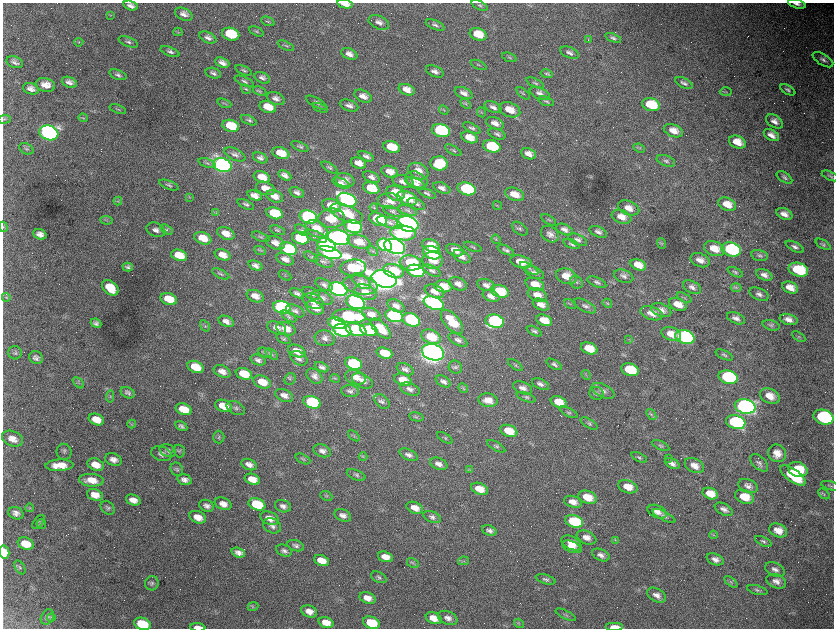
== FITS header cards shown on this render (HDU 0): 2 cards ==
NAXIS1  =                 1663 / length of data axis 1
NAXIS2  =                 1252 / length of data axis 2

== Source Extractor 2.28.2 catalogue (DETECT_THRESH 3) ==
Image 1663 x 1252 px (HDU 0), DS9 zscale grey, zoomed out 1/2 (1 PNG px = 2 x 2 image px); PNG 836 x 630 px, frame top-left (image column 2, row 1251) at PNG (3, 3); each listed source drawn as its Kron ellipse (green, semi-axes under 4 px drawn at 4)
Background 3520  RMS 64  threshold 193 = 3 sigma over >= 5 px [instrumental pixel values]
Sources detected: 525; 75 cannot appear on this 1/2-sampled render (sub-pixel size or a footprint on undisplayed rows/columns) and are neither listed nor drawn; the other 450 listed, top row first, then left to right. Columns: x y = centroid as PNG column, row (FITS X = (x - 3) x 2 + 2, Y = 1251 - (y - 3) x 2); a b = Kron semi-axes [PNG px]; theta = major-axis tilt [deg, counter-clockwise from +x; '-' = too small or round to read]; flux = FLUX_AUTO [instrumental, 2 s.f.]
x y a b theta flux
345 4 7 3 -12 1.1e+05
797 4 9 3 -15 5.5e+04
480 5 8 3 -24 2.5e+04
131 6 7 4 -16 6.3e+04
184 14 9 6 -24 7.3e+04
110 15 3 2 - 7.5e+03
268 21 7 3 -22 1.7e+04
379 22 11 6 -23 7.4e+04
435 25 10 4 -22 3.8e+04
256 31 8 4 -26 2.3e+04
178 32 4 3 - 1.4e+04
231 34 9 6 -15 6.6e+05
478 34 8 6 -19 3.0e+05
208 38 9 5 -25 5.7e+04
613 38 8 4 -21 3.8e+04
588 40 2 2 - 4.9e+03
79 42 4 3 - 1.3e+04
128 42 10 4 -20 3.6e+04
286 46 9 3 -25 1.9e+04
170 52 10 4 -22 4.2e+04
570 53 10 5 -23 5.4e+04
349 54 8 5 -26 8.6e+04
509 57 8 4 -19 2.2e+04
823 60 11 5 -31 5.2e+04
15 62 8 5 -20 5.3e+04
222 63 7 5 -22 7.6e+04
479 65 8 3 -24 1.8e+04
244 70 8 3 -24 2.6e+04
435 71 9 5 -24 6.6e+04
213 73 8 5 -17 4.6e+04
546 74 6 4 -13 2.3e+04
118 75 9 5 -19 4.1e+04
262 78 8 5 -23 5.1e+04
244 81 10 4 -23 3.4e+04
69 82 8 5 -20 6.6e+04
535 83 9 3 -26 2.5e+04
684 83 9 4 -27 4.8e+04
45 85 10 6 -13 1.4e+05
31 89 8 5 -19 7.4e+04
246 89 5 4 - 1.9e+04
407 90 8 5 -22 1.3e+05
788 90 8 4 -30 3.6e+04
260 91 7 3 -24 2.1e+04
726 92 6 2 -2 1.0e+04
464 93 9 5 -23 7.7e+04
523 93 8 3 -42 1.8e+04
540 93 10 5 -24 6.5e+04
363 96 9 5 -25 1.0e+05
276 99 9 6 -22 6.7e+04
546 101 8 3 -19 2.1e+04
224 103 7 4 -21 2.0e+04
316 103 11 4 -29 4.3e+04
466 104 6 4 -44 1.9e+04
651 105 9 6 -16 5.2e+05
349 106 9 5 -19 6.2e+04
268 107 8 5 -19 2.4e+05
493 107 9 5 -24 6.2e+04
320 108 8 3 -21 2.2e+04
118 109 8 3 -19 1.9e+04
444 110 5 3 - 1.5e+04
510 110 11 7 -20 2.0e+05
482 112 5 2 - 1.0e+04
83 118 5 3 - 1.3e+04
4 119 6 3 2 1.7e+04
249 120 8 4 -24 3.1e+04
774 121 9 6 -33 7.8e+04
495 123 9 6 -23 9.5e+04
231 126 8 6 -17 4.5e+05
472 128 10 4 -27 3.3e+04
441 131 9 6 -15 2.1e+06
673 131 10 6 -21 1.4e+05
49 133 9 7 -18 5.8e+06
497 134 9 5 -21 4.0e+04
771 135 8 5 -29 9.8e+04
469 137 8 5 -21 1.9e+05
737 142 9 6 -23 2.1e+05
300 146 9 4 -22 2.8e+04
492 146 9 6 -15 6.6e+05
391 147 8 5 -17 3.7e+05
639 148 6 3 -24 1.8e+04
26 149 7 5 -29 3.2e+04
453 150 9 3 -30 2.3e+04
281 153 9 5 -19 2.4e+05
235 154 11 5 -24 5.6e+04
529 154 8 5 -23 9.8e+04
366 156 8 4 -25 4.8e+04
260 158 7 5 -25 4.5e+04
666 161 9 5 -20 3.8e+04
207 163 9 4 -19 3.6e+04
358 163 8 5 -22 1.1e+05
439 163 8 7 - 4.9e+05
222 165 9 6 -17 7.5e+06
329 168 9 3 -32 2.3e+04
418 171 10 7 -27 1.6e+05
390 172 9 5 -22 1.3e+05
285 175 7 4 -28 6.4e+04
830 176 9 3 -24 2.3e+04
262 177 8 5 -20 2.0e+05
371 177 9 5 -23 6.0e+04
784 177 9 5 -33 3.5e+04
345 180 10 7 -15 9.5e+04
416 180 11 7 -25 1.2e+05
403 181 11 6 -16 9.0e+04
341 183 9 4 -25 5.4e+04
415 183 11 5 -24 7.9e+04
169 185 10 4 -21 3.5e+04
265 188 10 6 -20 1.4e+05
371 188 8 5 -19 3.9e+05
442 188 9 5 -21 7.5e+04
467 189 9 6 -15 1.6e+06
297 193 8 4 -24 5.3e+04
395 193 9 7 -21 3.0e+05
427 193 9 4 -23 3.4e+04
514 194 10 6 -20 1.8e+05
255 196 7 5 -22 9.9e+04
275 196 9 6 -22 9.9e+04
190 197 4 2 - 9.0e+03
407 198 10 6 -21 4.8e+05
347 200 10 6 -23 5.8e+06
118 201 4 3 - 1.4e+04
390 201 12 8 -7 1.2e+05
246 204 9 4 -25 3.6e+04
416 204 9 5 -24 4.8e+04
727 204 9 6 -22 2.0e+05
332 205 9 6 -19 2.4e+05
497 205 5 3 - 1.2e+04
374 208 4 3 - 1.4e+04
629 208 11 7 -20 1.4e+05
407 210 10 4 -19 4.0e+04
392 211 10 4 -22 3.2e+04
216 213 3 3 - 1.3e+04
275 213 8 5 -18 6.5e+05
347 213 17 8 -22 2.8e+05
784 214 8 5 -23 9.7e+04
308 217 9 6 -18 4.1e+06
621 217 10 6 -21 1.5e+05
331 218 13 9 5 2.5e+05
378 219 9 6 -24 8.2e+05
106 220 6 3 -5 1.8e+04
549 220 8 2 -31 1.7e+04
390 223 13 5 -18 6.8e+04
408 224 11 7 -17 1.5e+07
3 227 5 3 - 1.5e+04
353 227 9 6 -17 3.2e+06
166 229 7 4 -31 2.6e+04
316 229 11 8 -29 2.6e+05
520 229 9 5 -36 3.5e+04
156 230 10 7 -22 6.7e+04
278 230 8 4 -17 2.5e+04
302 230 7 4 -38 3.2e+04
564 230 9 5 -24 6.6e+04
598 232 9 5 -24 5.4e+04
226 233 9 5 -22 1.4e+05
403 233 13 7 -7 7.6e+05
40 234 7 5 -21 7.9e+04
550 234 10 7 -35 7.4e+04
315 236 12 5 -23 4.8e+04
261 237 9 4 -21 2.9e+04
339 237 11 7 -15 8.4e+06
203 238 9 6 -20 2.1e+05
300 238 8 6 -17 8.6e+05
496 239 5 3 - 1.5e+04
578 240 10 5 -25 5.2e+04
359 242 11 6 -17 1.5e+05
275 243 10 6 -21 9.1e+04
662 243 5 3 - 1.4e+04
572 244 9 4 -23 3.5e+04
823 244 8 4 -32 2.5e+04
326 245 10 6 -20 7.9e+06
385 245 8 5 -31 3.0e+06
395 246 11 7 -20 1.2e+07
431 246 9 6 -22 2.3e+05
473 247 9 3 -22 1.8e+04
795 247 10 4 -27 4.8e+04
288 249 9 6 -18 1.2e+06
714 249 11 7 -20 2.2e+05
731 249 10 7 -15 2.0e+06
455 250 9 5 -22 1.3e+05
506 250 9 4 -24 3.7e+04
260 251 6 2 -26 1.5e+04
373 251 6 3 -41 1.4e+04
329 252 12 5 -16 5.6e+06
432 253 9 6 -21 1.3e+06
179 255 8 5 -18 2.7e+05
223 255 8 5 -21 1.3e+05
760 255 8 5 -13 3.3e+04
311 257 8 3 -27 1.6e+04
462 257 9 5 -29 7.7e+04
285 259 9 5 -23 8.2e+04
433 260 10 8 -1 2.5e+05
700 260 10 6 -24 1.1e+05
324 261 10 5 -21 4.2e+04
521 262 11 6 -15 2.2e+05
410 263 11 7 -8 5.8e+05
256 265 7 4 -21 6.0e+04
638 265 8 5 -21 1.8e+05
128 267 5 4 - 3.7e+04
353 268 13 8 5 9.5e+05
529 268 10 4 -31 3.5e+04
798 270 10 6 -17 7.7e+05
394 271 10 6 -17 4.2e+05
416 271 9 6 -17 1.8e+06
432 271 9 4 -27 4.0e+04
534 272 10 5 -26 5.4e+04
735 272 8 4 -24 2.5e+04
221 274 9 4 -26 2.8e+04
285 275 7 3 -32 1.3e+04
764 275 8 5 -22 7.1e+04
566 276 10 7 -17 2.3e+05
624 276 10 6 -19 5.4e+04
384 279 13 8 -17 1.8e+07
361 281 11 6 -34 6.1e+04
576 282 7 6 - 3.4e+04
597 282 10 4 -23 3.9e+04
458 284 9 6 -22 8.5e+04
535 284 10 6 -21 1.9e+05
324 285 9 5 -27 4.6e+04
360 285 17 9 -8 1.2e+05
486 285 9 5 -18 6.6e+04
443 286 9 6 -6 2.2e+05
692 287 9 6 -28 5.8e+04
736 287 5 4 - 2.6e+04
790 287 8 5 -22 1.6e+05
110 288 9 6 -40 3.1e+05
338 289 9 6 -17 8.7e+06
434 291 10 6 -21 1.1e+05
500 291 9 6 -16 4.7e+05
365 292 11 7 -22 1.5e+05
297 293 7 4 -25 4.0e+04
311 293 9 5 -27 5.4e+04
759 294 10 6 -24 5.9e+04
537 295 10 6 -22 1.5e+05
255 296 9 5 -22 1.2e+05
491 296 8 5 -22 1.0e+05
6 297 4 3 - 1.7e+04
322 298 11 6 -20 7.0e+04
684 298 8 3 -28 1.9e+04
169 299 8 6 -19 2.7e+05
313 301 11 7 -23 1.2e+05
356 302 9 6 -19 3.8e+06
434 303 10 6 -21 5.1e+06
607 303 5 4 - 1.8e+04
541 304 8 5 -23 1.1e+05
570 304 6 2 -25 1.2e+04
678 304 9 6 -23 1.7e+05
396 306 9 5 -28 7.9e+04
585 306 12 5 -27 5.7e+04
282 307 9 6 -18 3.9e+06
315 308 9 6 -23 1.6e+05
661 310 10 6 -22 9.9e+04
295 311 10 5 -24 4.5e+04
651 313 11 6 -18 1.1e+05
371 314 10 6 -22 1.1e+05
289 316 8 4 -33 3.0e+04
349 316 17 7 -4 1.6e+06
394 316 9 6 -17 3.1e+06
736 318 9 5 -23 6.9e+04
788 319 9 5 -16 1.0e+05
411 320 9 6 -22 1.6e+06
544 320 8 5 -20 2.4e+05
226 321 8 5 -25 7.3e+04
495 321 9 6 -12 2.5e+06
452 322 15 7 -48 4.2e+05
96 323 5 4 - 4.2e+04
337 323 9 5 -17 3.6e+06
771 325 8 5 -16 3.3e+04
205 326 6 3 -57 1.6e+04
277 328 10 6 -22 7.4e+04
286 329 10 6 -18 1.5e+05
381 329 13 6 -45 2.3e+05
342 330 9 6 -14 3.1e+06
356 330 11 6 -14 1.7e+06
369 330 9 6 -17 9.9e+05
534 331 8 4 -26 3.5e+04
671 334 10 6 -21 1.9e+05
431 337 10 6 -22 3.5e+05
685 337 10 6 -16 3.6e+06
799 337 7 3 -31 1.9e+04
325 338 10 8 -11 7.6e+04
283 339 7 4 -24 2.5e+04
629 339 4 2 - 9.7e+03
458 340 10 5 -31 5.1e+04
589 348 8 5 -19 2.8e+05
297 351 9 6 -23 1.7e+05
433 352 11 8 -17 1.7e+07
15 353 7 6 - 3.2e+04
265 353 7 4 -23 3.0e+04
384 353 8 5 -19 2.7e+05
272 354 7 4 -38 2.7e+04
724 355 9 4 -25 3.1e+04
36 358 7 6 - 4.8e+04
299 358 9 6 -31 6.2e+04
258 360 8 5 -17 5.2e+04
353 364 9 6 -19 1.3e+06
554 364 8 4 -31 3.5e+04
515 365 8 3 -34 2.3e+04
195 367 8 6 -21 2.9e+05
322 367 7 4 -24 5.1e+04
455 367 7 6 - 3.4e+04
405 369 9 5 -23 5.3e+04
630 370 9 6 -19 6.2e+05
222 371 9 5 -25 9.0e+04
244 374 8 5 -19 3.9e+05
586 375 5 3 - 1.5e+04
314 376 9 6 -41 6.3e+04
355 377 10 7 -20 1.2e+05
728 377 10 6 -16 1.6e+06
335 378 5 3 - 1.5e+04
290 379 6 5 - 2.1e+04
403 380 9 5 -21 1.8e+05
362 381 11 6 -27 7.9e+04
443 381 8 5 -29 5.3e+04
262 382 9 6 -20 2.1e+05
78 383 6 2 -44 1.8e+04
540 384 9 5 -25 5.3e+04
463 388 5 4 - 2.0e+04
523 388 10 6 -22 6.5e+04
410 389 10 6 -21 6.4e+04
350 391 9 6 -5 4.4e+04
603 391 12 6 -26 7.0e+04
128 393 7 5 -26 4.3e+04
597 393 7 6 - 4.2e+04
284 395 9 6 -23 8.1e+04
110 396 6 3 84 2.1e+04
770 396 10 7 -26 1.7e+05
526 397 10 4 -21 3.1e+04
488 400 10 6 -11 1.4e+05
312 402 9 6 -19 1.5e+06
382 402 9 6 -41 4.5e+04
559 402 8 5 -21 2.3e+05
223 406 9 6 -20 2.2e+05
745 406 10 7 -14 8.2e+06
236 408 10 6 -26 4.6e+04
184 409 8 5 -20 2.9e+05
569 412 10 4 -27 2.6e+04
651 415 6 4 -52 2.8e+04
416 417 7 3 -13 2.0e+04
823 417 10 7 -15 2.2e+06
96 419 8 5 -21 2.0e+05
736 422 10 6 -17 2.0e+06
132 424 4 3 - 1.5e+04
589 424 9 4 -31 2.8e+04
181 426 6 4 -29 3.9e+04
509 431 9 5 -20 3.0e+05
354 436 7 4 -42 1.9e+04
219 437 6 5 - 3.0e+04
445 438 9 3 -31 2.1e+04
12 439 11 7 -22 1.2e+05
660 445 9 3 -24 2.5e+04
496 446 10 4 -29 3.0e+04
168 451 8 6 -25 4.2e+04
179 451 6 5 - 2.5e+04
322 451 9 6 -20 6.8e+04
64 452 8 7 - 3.6e+04
777 453 9 8 - 1.7e+05
161 454 10 7 -17 6.1e+04
408 455 10 5 -27 5.9e+04
363 457 4 2 - 1.2e+04
639 457 8 4 -25 2.6e+04
669 458 2 1 - 4.1e+03
113 459 8 6 -21 7.7e+04
303 459 8 4 -25 2.6e+04
759 463 11 6 -43 4.9e+04
439 464 9 5 -22 7.7e+04
672 464 8 4 -26 5.9e+04
59 465 14 5 2 2.1e+05
96 465 8 6 -21 1.6e+05
249 465 8 5 -23 7.5e+04
694 466 10 6 -28 1.3e+05
177 469 7 6 - 3.1e+04
469 469 3 3 - 1.2e+04
798 470 10 7 -19 4.8e+05
356 475 10 5 -22 3.3e+04
793 475 15 6 -35 7.7e+05
252 479 8 5 -21 1.7e+05
91 480 12 6 -4 1.6e+05
184 480 7 5 -17 6.2e+04
748 486 10 6 -22 7.1e+04
830 486 9 2 -17 1.5e+04
628 487 10 6 -19 2.0e+05
479 489 9 5 -21 2.2e+05
710 494 8 5 -22 1.9e+05
824 494 6 4 -41 2.4e+04
95 495 8 5 -19 1.5e+05
326 496 6 4 -22 2.0e+04
587 497 9 6 -19 2.3e+05
744 497 10 6 -22 2.6e+05
133 500 7 5 -22 1.0e+05
573 502 9 5 -19 1.1e+05
223 504 9 6 -21 1.0e+05
257 504 8 6 -21 6.4e+05
207 506 8 5 -22 5.6e+04
283 506 8 6 -19 6.0e+04
30 508 4 3 - 1.2e+04
108 508 8 6 -48 3.4e+04
415 508 9 5 -22 1.2e+05
724 509 10 5 -27 6.4e+04
657 512 10 6 -22 9.7e+04
16 513 8 6 -21 6.7e+04
343 515 9 5 -23 7.2e+04
664 516 12 4 -28 4.1e+04
198 517 9 6 -22 1.4e+05
432 517 9 5 -23 4.4e+04
269 518 9 6 -21 1.2e+05
574 521 9 6 -19 8.6e+05
38 522 8 4 52 2.1e+04
41 524 5 4 - 1.9e+04
272 526 9 7 -27 6.0e+04
489 530 7 5 -22 4.7e+04
778 530 9 6 -22 1.7e+05
713 535 4 3 - 1.5e+04
587 537 10 6 -22 1.0e+05
615 540 3 2 - 7.9e+03
763 541 9 4 -26 3.2e+04
571 543 11 6 -28 1.6e+05
26 544 8 6 -20 2.4e+05
296 546 9 5 -19 4.2e+04
572 547 10 5 -23 1.1e+05
284 551 8 5 -23 4.8e+04
4 552 6 5 - 2.8e+05
238 553 7 4 -17 6.7e+04
601 555 9 5 -24 6.2e+04
385 557 8 5 -19 1.4e+05
715 559 9 5 -21 6.9e+04
321 560 8 5 -21 1.6e+05
463 561 5 2 - 1.1e+04
413 563 6 4 -30 2.6e+04
20 567 8 4 -56 3.2e+04
775 569 10 6 -24 6.9e+04
379 577 8 5 -25 3.6e+04
546 579 10 4 -16 3.9e+04
776 581 10 7 -22 8.8e+04
731 582 8 3 -42 2.2e+04
152 583 7 6 - 3.6e+04
757 590 10 4 -15 3.5e+04
657 595 10 6 -30 8.6e+04
367 598 8 5 -21 1.2e+05
253 607 5 4 - 2.0e+04
309 611 8 5 -21 1.0e+05
566 615 11 3 -26 3.0e+04
47 617 8 6 59 3.7e+04
51 618 4 3 - 9.8e+03
434 618 8 5 -22 1.5e+05
448 618 10 6 -24 7.2e+04
326 622 7 5 -20 1.6e+05
371 623 8 6 -20 4.4e+05
519 623 5 3 - 1.7e+04
142 624 8 6 -19 6.5e+05
198 627 7 2 -3 1.7e+05
614 627 9 3 0 1.6e+05
At the frame edge (FLAGS 8, measured only in part): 7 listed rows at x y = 345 4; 797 4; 3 227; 4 552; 142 624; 198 627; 614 627
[75 sub-pixel or undisplayed-footprint detections neither listed nor drawn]